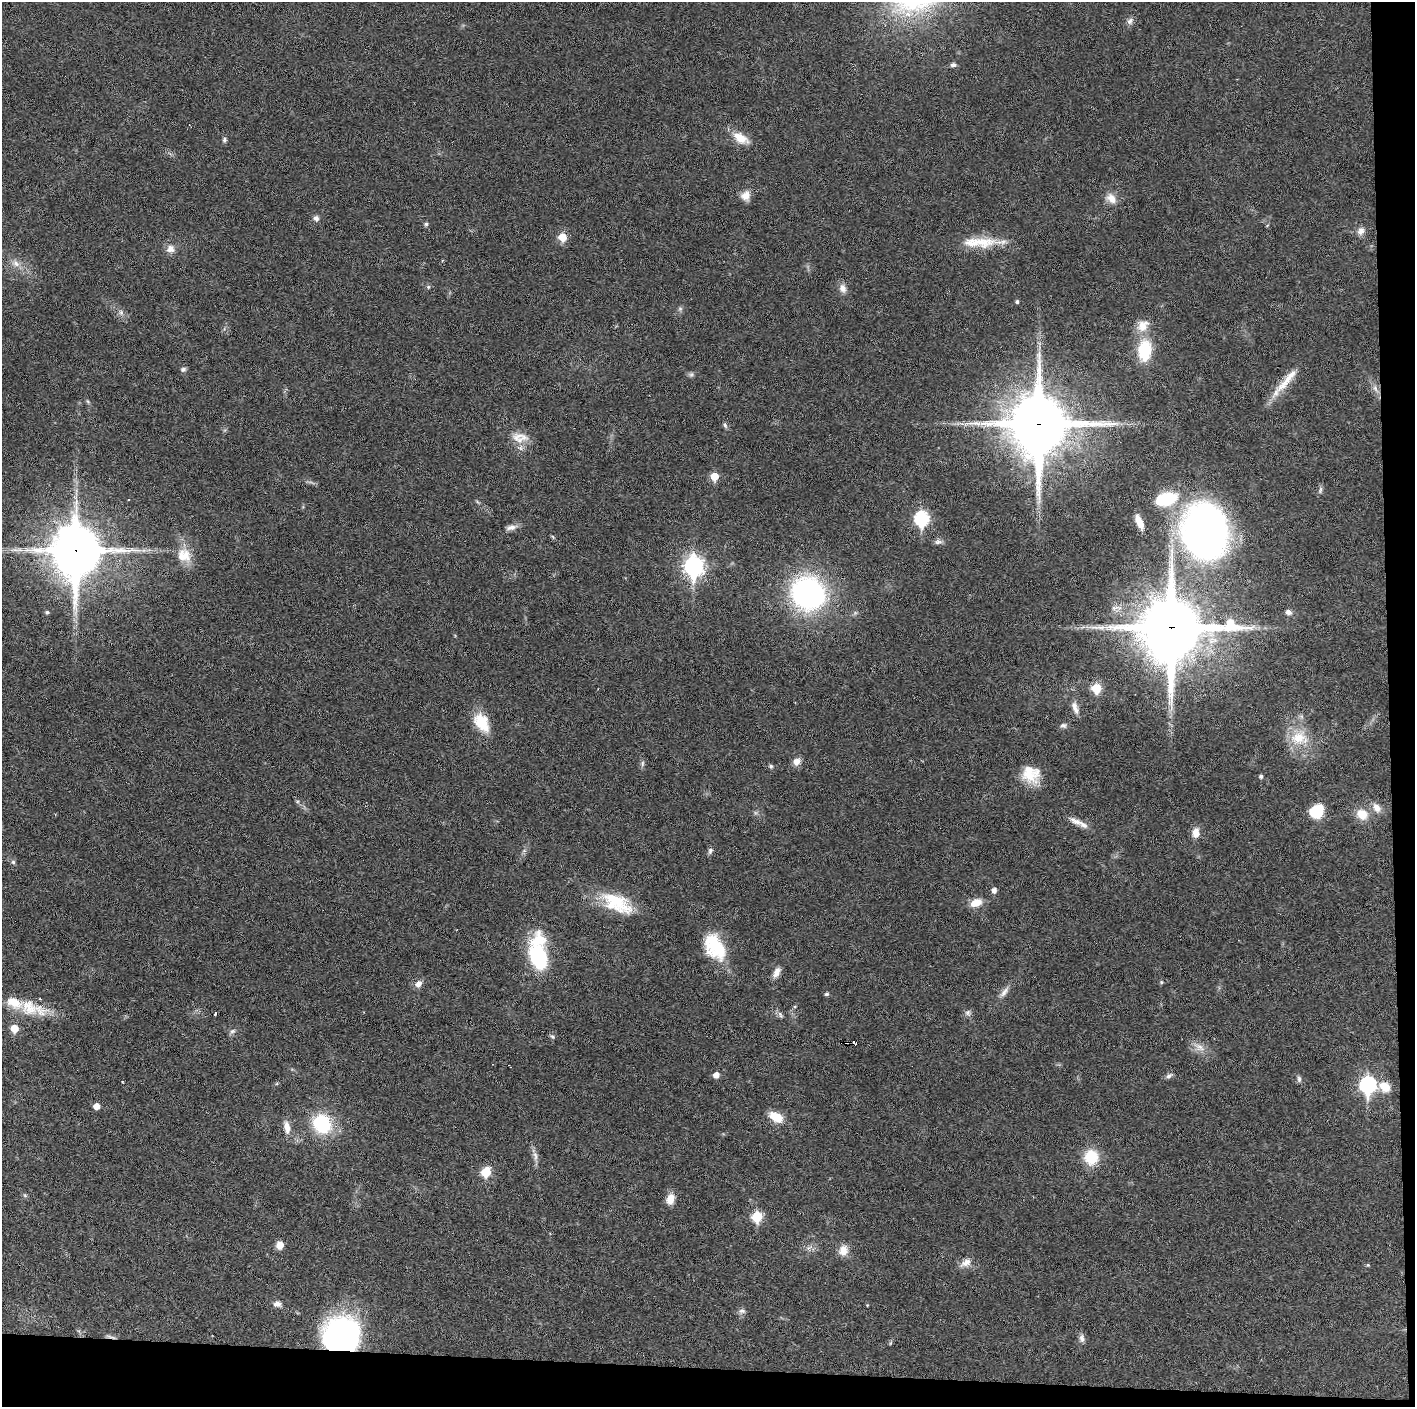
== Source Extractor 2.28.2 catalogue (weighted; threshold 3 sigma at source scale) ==
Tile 9 of 3 x 3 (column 3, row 3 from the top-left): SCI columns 2828-4240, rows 1-1405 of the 4240 x 4217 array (HDU 1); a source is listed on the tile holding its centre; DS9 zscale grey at full resolution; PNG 1417 x 1409 px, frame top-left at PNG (2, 2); no overlay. Shown black and unused: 5% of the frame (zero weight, under 3 of 6 exposures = <1% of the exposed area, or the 3 px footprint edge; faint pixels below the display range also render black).
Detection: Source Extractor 2.28.2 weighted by HDU 2 'WHT'; one run over the whole footprint, this tile lists its part. Background 0.0251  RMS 0.002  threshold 0.00815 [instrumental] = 3 sigma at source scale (4.09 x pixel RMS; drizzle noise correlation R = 1.36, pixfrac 0.8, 0.05/0.05 arcsec/px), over >= 5 px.
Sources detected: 121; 1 inside a brighter object's white glare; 4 cosmic-ray / hot-pixel residue — not listed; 6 inside a brighter listed object's ellipse — not listed separately; the other 110 listed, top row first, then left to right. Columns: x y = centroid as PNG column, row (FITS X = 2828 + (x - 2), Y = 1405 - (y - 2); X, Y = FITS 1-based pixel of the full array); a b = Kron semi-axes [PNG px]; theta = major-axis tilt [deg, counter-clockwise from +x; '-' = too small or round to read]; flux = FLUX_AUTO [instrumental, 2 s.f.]
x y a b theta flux
1130 21 10 7 46 0.74
953 65 6 5 - 0.65
741 138 24 12 -33 2.8
224 140 7 5 70 0.41
746 195 12 11 - 1.7
1111 198 16 11 -45 1.9
316 218 8 6 -68 0.66
426 224 5 5 - 0.38
1361 231 11 9 56 1.1
562 237 6 5 - 4.8
982 242 60 12 1 6.1
170 249 10 9 - 1.4
16 263 13 8 -39 1.4
428 287 6 5 - 0.29
843 288 12 9 -75 1.2
1017 302 4 4 - 0.38
680 309 6 6 - 0.38
121 312 9 6 -64 0.65
1143 326 17 14 46 2.8
1145 350 20 13 84 9.2
183 369 8 6 17 0.45
691 374 7 6 - 0.41
1283 386 49 10 46 3.7
1375 388 13 6 -65 1
87 401 6 4 -70 0.26
1039 424 21 19 88 1300
725 425 8 5 -63 0.4
517 437 27 12 13 2.6
714 476 6 5 - 4.2
1320 490 10 5 78 0.48
1166 499 22 12 13 10
477 502 8 3 -45 0.25
922 518 8 7 - 27
1139 522 15 6 -67 2
511 527 15 7 12 1
1205 532 43 35 -80 110
553 537 7 4 -46 0.24
938 542 10 7 1 0.63
76 550 19 17 -89 810
144 550 7 4 18 0.45
184 555 21 19 -40 3.8
694 566 9 8 - 79
808 593 28 26 -53 49
47 612 5 4 - 0.41
1288 612 8 6 -24 0.77
1171 628 23 22 - 1500
1096 688 6 6 - 7.1
1074 705 13 9 -64 1.2
482 722 22 14 -59 5.6
1063 725 10 7 6 0.57
1299 738 26 20 -2 5.9
797 762 10 8 52 1.3
642 763 9 4 89 0.42
771 766 6 5 - 0.36
1031 775 23 20 -35 4.9
1261 776 5 5 - 0.42
297 801 6 4 -17 0.26
1377 808 15 10 -55 1.6
1317 812 15 13 48 5.3
1362 814 14 12 -37 3.1
1075 821 20 7 -29 1.5
1196 833 14 9 83 1.6
710 851 9 6 67 0.54
13 862 6 6 - 0.36
994 890 5 5 - 0.93
617 903 41 20 -27 9.1
976 903 14 9 21 2.5
718 948 31 22 -20 8.7
538 955 28 13 -84 24
776 973 13 7 63 1.4
1161 982 5 5 - 0.28
418 984 9 7 47 1.2
1004 992 18 7 52 1.2
827 994 5 4 - 0.42
29 1007 27 21 -36 6.3
795 1007 5 3 - 0.2
215 1013 3 2 - 0.25
968 1013 9 8 - 0.63
780 1015 11 5 -61 0.52
14 1028 6 5 - 3.7
232 1031 9 6 30 0.53
552 1037 7 5 -48 0.36
841 1042 2 2 - 0.16
1199 1047 19 10 -30 1.8
716 1075 5 5 - 1.4
1169 1076 9 6 32 0.56
1299 1079 9 5 -83 0.51
1368 1085 8 7 - 44
1385 1087 14 11 -29 2.8
96 1106 5 5 - 1.8
776 1117 14 8 -29 4.1
322 1124 21 17 -55 12
287 1127 16 8 -79 1.8
535 1156 16 5 -80 1
1091 1157 12 11 - 7.6
486 1172 6 6 - 6.7
25 1195 6 5 - 0.3
670 1199 12 9 75 2.1
757 1217 6 6 - 9.6
280 1245 8 7 - 1.8
843 1250 12 10 73 2.2
966 1263 16 9 31 1.5
1368 1265 5 4 - 0.21
277 1304 11 7 0 0.89
867 1305 4 3 - 0.14
742 1311 9 7 -2 0.65
341 1334 32 29 -2 47
111 1337 18 3 -13 0.53
1082 1338 11 7 -82 0.83
890 1343 6 3 71 0.22
Overlapping masked pixels (flux is a lower limit): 6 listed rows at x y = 1039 424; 76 550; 1171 628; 841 1042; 341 1334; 111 1337